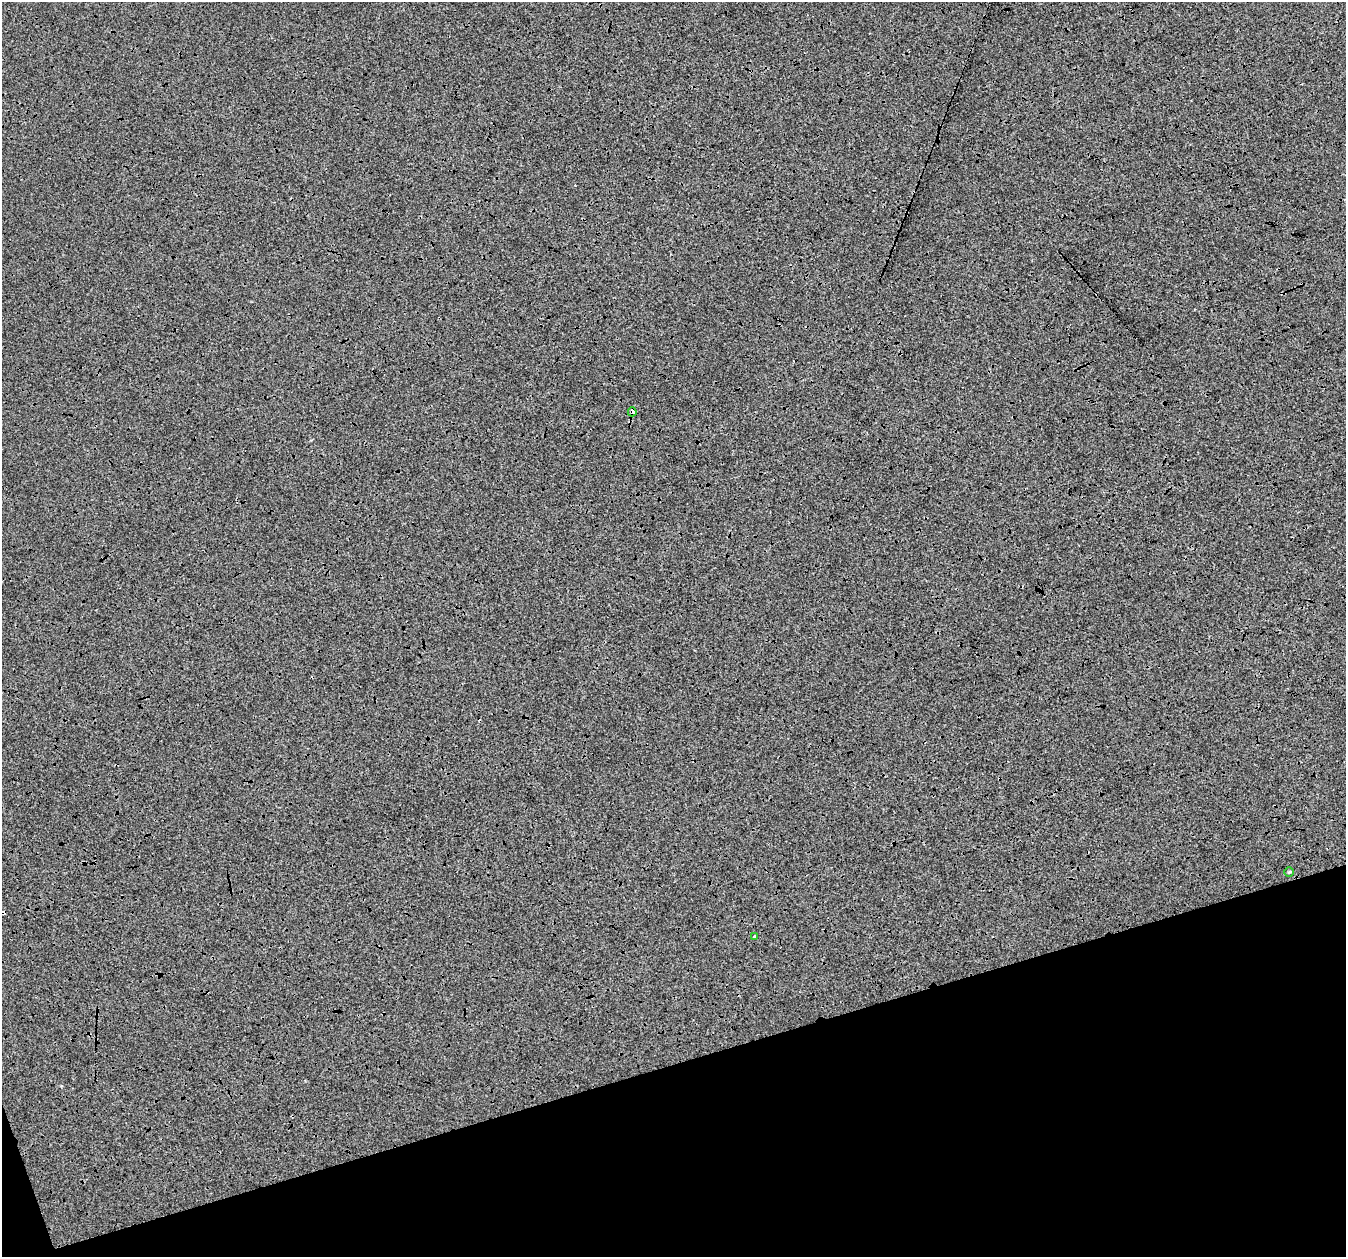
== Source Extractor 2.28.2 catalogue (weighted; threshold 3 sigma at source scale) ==
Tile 14 of 4 x 4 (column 2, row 4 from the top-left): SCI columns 1346-2689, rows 67-1321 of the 5382 x 5205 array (HDU 1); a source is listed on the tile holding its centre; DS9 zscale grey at full resolution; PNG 1348 x 1259 px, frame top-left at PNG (2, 2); each listed source drawn as its Kron ellipse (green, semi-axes under 4 px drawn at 4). Shown black and unused: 16% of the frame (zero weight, under 3 of 4 exposures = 2% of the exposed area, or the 3 px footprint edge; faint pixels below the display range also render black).
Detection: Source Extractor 2.28.2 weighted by HDU 2 'WHT'; one run over the whole footprint, this tile lists its part. Background -1.94e-04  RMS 0.0065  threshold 0.029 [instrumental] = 3 sigma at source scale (4.5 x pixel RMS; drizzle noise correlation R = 1.50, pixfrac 1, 0.0396/0.0396 arcsec/px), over >= 5 px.
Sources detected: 4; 1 cosmic-ray / hot-pixel residue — neither listed nor drawn; the other 3 listed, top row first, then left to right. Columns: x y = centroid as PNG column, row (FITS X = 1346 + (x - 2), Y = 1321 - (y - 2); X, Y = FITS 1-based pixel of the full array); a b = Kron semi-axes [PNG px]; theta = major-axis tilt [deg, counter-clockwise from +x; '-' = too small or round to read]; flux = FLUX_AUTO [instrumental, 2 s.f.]
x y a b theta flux
632 412 4 3 - 3.5
1289 872 4 4 - 0.66
755 936 3 3 - 4.3
Overlapping masked pixels (flux is a lower limit): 1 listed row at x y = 632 412